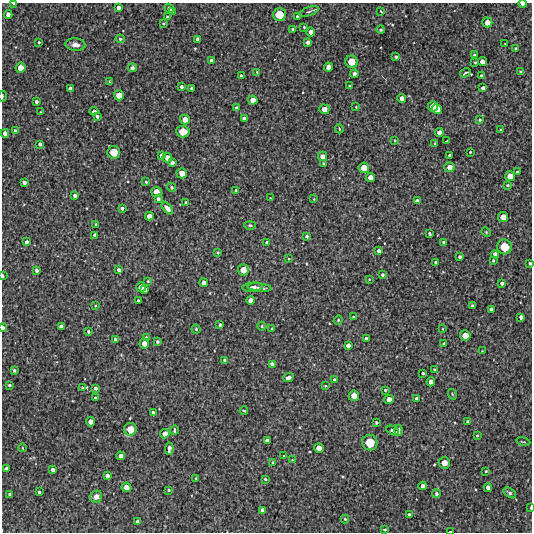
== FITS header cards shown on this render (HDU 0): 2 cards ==
NAXIS1  =                  530 /Length X axis
NAXIS2  =                  530 /Length Y axis

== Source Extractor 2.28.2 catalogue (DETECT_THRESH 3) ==
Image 530 x 530 px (HDU 0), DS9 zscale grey, 1 PNG px = 1 image px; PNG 534 x 534 px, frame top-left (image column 1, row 530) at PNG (2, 3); each listed source drawn as its Kron ellipse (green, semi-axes under 4 px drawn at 4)
Background 3740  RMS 280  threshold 852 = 3 sigma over >= 5 px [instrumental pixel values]
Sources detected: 219; all 219 listed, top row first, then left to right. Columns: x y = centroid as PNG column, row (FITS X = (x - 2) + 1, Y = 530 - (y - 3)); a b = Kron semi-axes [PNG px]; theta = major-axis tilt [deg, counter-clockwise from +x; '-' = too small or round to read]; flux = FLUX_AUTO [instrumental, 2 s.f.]
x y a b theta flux
13 3 3 2 - 22000
523 4 4 2 - 51000
118 8 4 4 - 68000
169 8 5 4 - 67000
172 11 3 2 - 21000
381 11 4 2 - 22000
309 12 10 3 19 35000
8 14 4 4 - 83000
279 14 6 6 - 290000
167 17 3 3 - 18000
298 17 3 3 - 47000
487 22 5 5 - 120000
163 23 3 2 - 15000
304 27 3 3 - 18000
292 29 3 3 - 21000
381 30 4 4 - 28000
311 32 4 4 - 98000
120 39 4 4 - 25000
198 39 4 4 - 62000
39 42 3 2 - 20000
308 42 4 4 - 61000
75 44 10 6 -5 97000
505 44 3 2 - 13000
516 48 3 3 - 24000
474 55 3 3 - 16000
396 57 3 3 - 29000
211 60 3 3 - 41000
351 62 6 6 - 220000
475 62 3 2 - 17000
482 62 4 4 - 96000
329 67 4 4 - 110000
21 68 5 5 - 140000
132 68 4 4 - 37000
257 72 4 3 - 18000
521 72 3 3 - 26000
465 73 5 2 - 35000
354 74 4 4 - 82000
241 76 3 3 - 29000
482 76 4 3 - 51000
109 81 3 2 - 15000
349 86 3 3 - 15000
181 87 3 3 - 43000
191 88 3 3 - 27000
483 88 4 3 - 55000
70 89 4 4 - 64000
119 95 5 5 - 150000
2 96 5 2 - 28000
402 98 4 4 - 84000
253 100 4 4 - 110000
36 102 3 3 - 39000
433 106 5 5 - 170000
356 107 3 3 - 15000
236 108 4 4 - 35000
324 109 5 5 - 110000
437 109 5 4 - 150000
94 111 4 3 - 53000
40 112 3 2 - 13000
97 116 3 3 - 40000
244 118 4 3 - 46000
185 120 5 5 - 130000
480 120 4 3 - 23000
339 129 4 3 - 23000
500 130 3 2 - 15000
15 131 4 3 - 31000
183 131 6 6 - 240000
439 132 4 4 - 86000
5 133 4 4 - 78000
395 140 3 2 - 14000
447 141 3 2 - 17000
435 143 4 2 - 13000
40 144 3 3 - 45000
114 152 6 6 - 250000
470 152 3 2 - 15000
162 155 4 4 - 61000
449 155 3 3 - 28000
323 156 4 4 - 91000
167 158 5 4 - 110000
172 162 4 3 - 59000
323 164 4 3 - 29000
450 167 5 5 - 110000
364 168 5 5 - 170000
517 172 3 3 - 32000
182 173 5 5 - 150000
510 176 5 5 - 150000
370 178 4 4 - 110000
24 182 4 3 - 53000
146 182 4 4 - 21000
507 185 4 3 - 20000
171 187 5 4 - 33000
236 191 4 3 - 28000
156 192 5 5 - 140000
75 196 4 3 - 54000
270 198 2 2 - 9900
158 199 4 3 - 47000
314 199 3 2 - 12000
417 201 4 4 - 72000
186 203 4 3 - 31000
122 208 4 3 - 41000
167 208 7 4 -49 83000
149 216 4 4 - 100000
503 217 5 5 - 150000
96 224 3 3 - 22000
250 225 5 4 - 31000
486 232 5 4 - 20000
430 234 3 3 - 29000
95 235 4 4 - 58000
307 236 4 3 - 31000
27 242 4 3 - 50000
267 242 4 3 - 47000
444 242 3 2 - 26000
504 247 7 7 - 320000
379 251 4 3 - 53000
218 252 3 3 - 21000
495 254 4 4 - 79000
460 257 3 3 - 34000
289 259 4 3 - 16000
493 260 3 2 - 22000
435 262 3 3 - 27000
530 263 3 3 - 31000
36 270 3 3 - 41000
119 270 4 3 - 53000
243 270 5 5 - 170000
382 275 3 3 - 30000
3 276 4 2 - 41000
369 279 3 3 - 12000
148 281 3 3 - 16000
204 283 4 4 - 93000
502 283 3 3 - 46000
141 287 5 5 - 110000
253 287 10 4 5 73000
259 288 12 4 -6 67000
145 290 3 3 - 47000
250 300 4 4 - 84000
138 301 3 3 - 32000
95 306 4 3 - 15000
472 306 4 3 - 45000
491 309 4 4 - 60000
353 317 4 3 - 20000
521 317 4 3 - 54000
338 320 5 4 - 19000
220 325 3 3 - 27000
262 326 4 3 - 18000
61 327 4 4 - 75000
3 328 4 3 - 59000
272 328 3 3 - 17000
196 329 4 4 - 26000
443 329 4 2 - 12000
88 331 3 3 - 31000
465 335 5 5 - 160000
146 337 3 3 - 20000
115 339 3 3 - 41000
366 339 4 3 - 51000
157 341 4 3 - 32000
144 344 5 5 - 110000
444 344 3 3 - 32000
348 345 4 4 - 72000
482 351 2 2 - 11000
225 360 4 4 - 58000
272 364 4 4 - 67000
14 370 3 3 - 30000
435 370 3 3 - 24000
423 373 3 3 - 30000
288 378 5 3 - 75000
334 380 3 3 - 25000
431 382 4 4 - 99000
9 385 3 3 - 23000
325 386 4 2 - 16000
83 388 3 2 - 15000
96 388 4 3 - 42000
385 390 3 3 - 22000
452 394 5 3 - 17000
354 396 5 5 - 150000
95 398 3 3 - 33000
417 398 4 3 - 55000
389 400 5 4 - 110000
244 411 4 2 - 17000
153 412 4 3 - 32000
91 422 4 4 - 110000
376 422 3 3 - 29000
467 422 3 3 - 29000
130 429 6 6 - 210000
174 430 5 2 - 24000
393 430 7 3 -26 52000
398 430 5 3 - 44000
165 434 4 4 - 110000
477 435 3 3 - 20000
267 440 4 4 - 71000
523 442 7 2 -11 20000
370 443 8 7 - 350000
23 448 4 3 - 13000
319 448 5 4 - 120000
169 449 6 3 84 72000
121 456 4 4 - 75000
284 456 3 2 - 14000
292 460 3 3 - 13000
273 462 3 2 - 18000
444 463 6 5 - 150000
6 469 4 4 - 73000
53 470 4 4 - 73000
486 471 3 2 - 17000
107 476 4 4 - 67000
196 478 2 2 - 15000
265 479 3 3 - 21000
423 486 4 4 - 83000
126 487 5 5 - 130000
488 488 4 4 - 77000
169 490 3 2 - 23000
39 492 3 3 - 29000
510 493 7 4 -33 38000
10 494 3 3 - 41000
436 494 4 4 - 39000
96 497 6 5 - 93000
531 507 4 2 - 26000
262 510 4 4 - 71000
409 515 4 3 - 44000
345 519 4 4 - 23000
137 522 4 4 - 70000
385 529 4 3 - 31000
450 531 4 2 - 25000
At the frame edge (FLAGS 8, measured only in part): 8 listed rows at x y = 13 3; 523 4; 2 96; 530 263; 3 276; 3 328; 531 507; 450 531